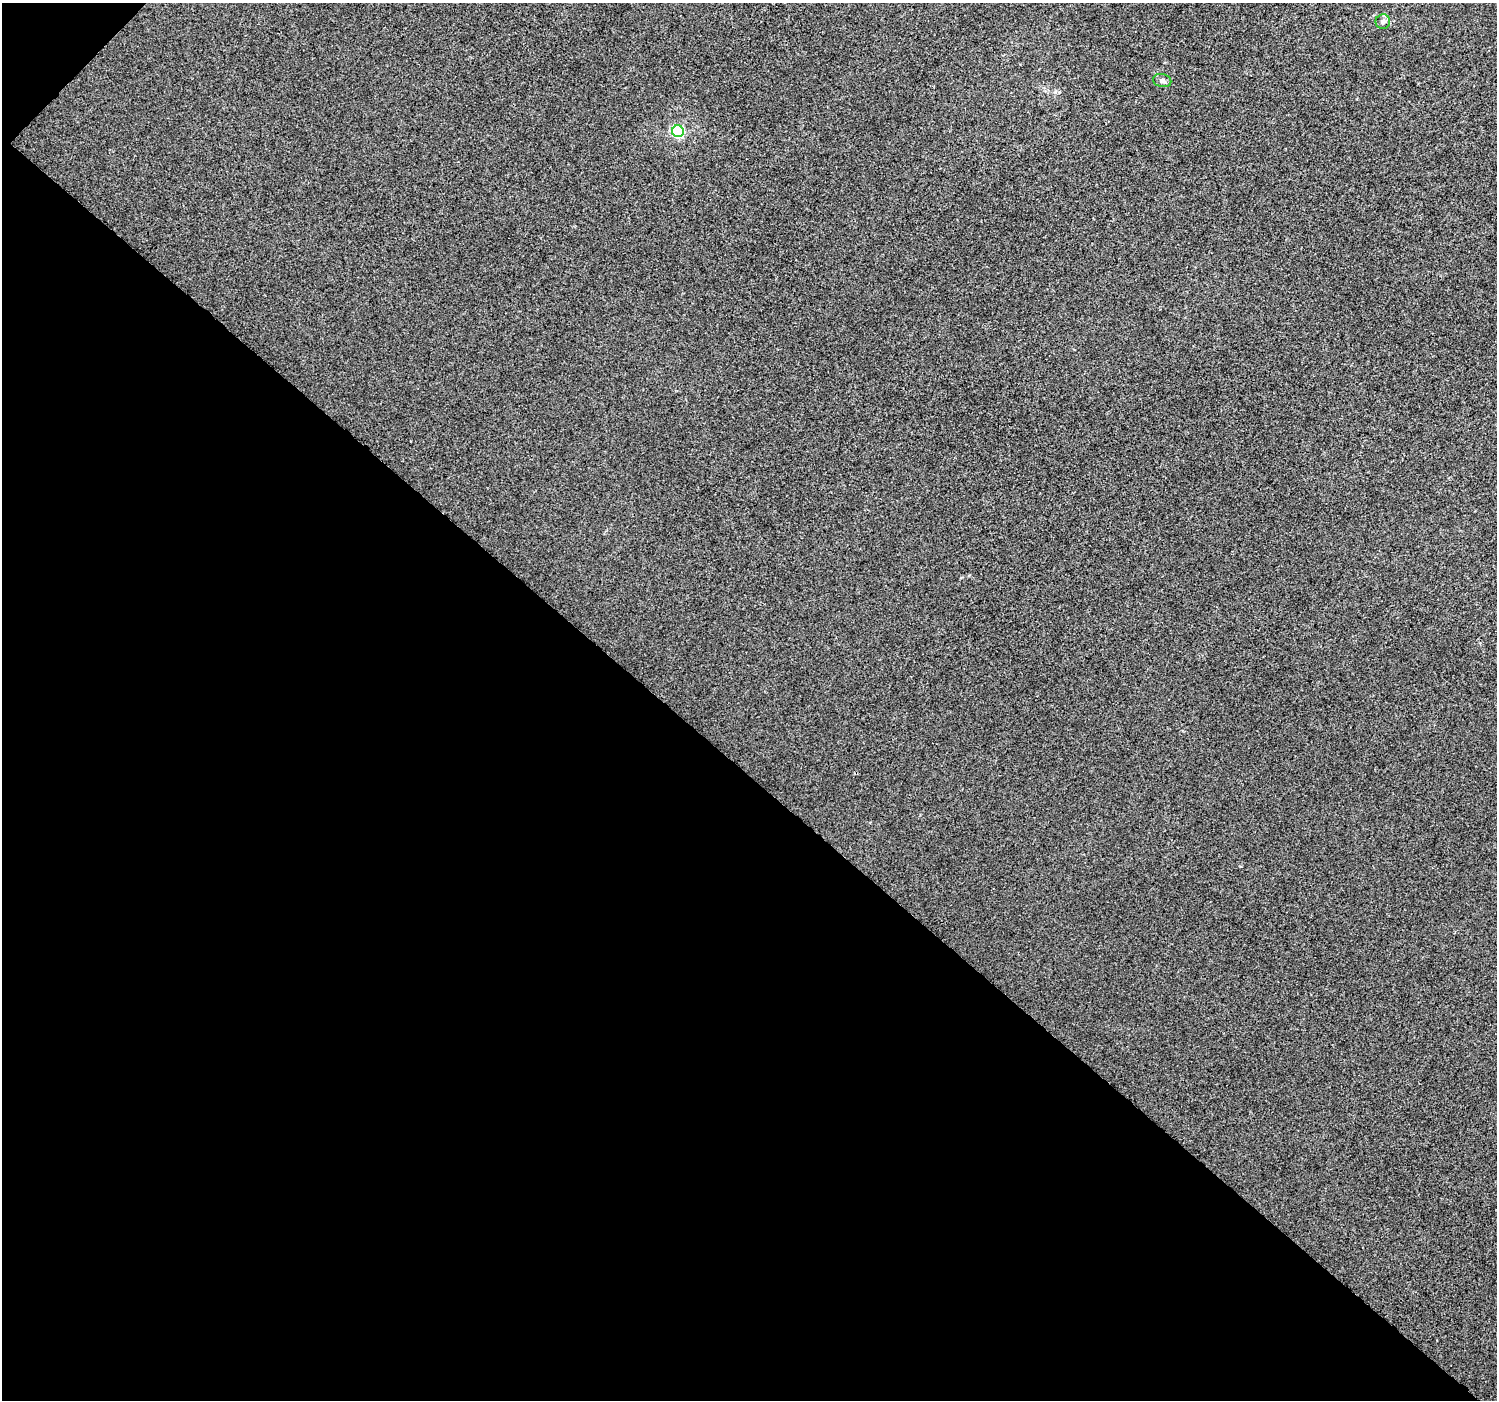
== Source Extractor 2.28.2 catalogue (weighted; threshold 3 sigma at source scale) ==
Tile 9 of 4 x 4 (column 1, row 3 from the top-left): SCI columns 48-1542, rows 1671-3068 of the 6066 x 6071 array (HDU 1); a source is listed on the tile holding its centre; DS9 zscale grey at full resolution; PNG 1499 x 1402 px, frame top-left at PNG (2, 3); each listed source drawn as its Kron ellipse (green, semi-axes under 4 px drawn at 4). Shown black and unused: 45% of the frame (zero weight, under 3 of 4 exposures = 5% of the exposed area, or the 3 px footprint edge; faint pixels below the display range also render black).
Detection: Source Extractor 2.28.2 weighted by HDU 2 'WHT'; one run over the whole footprint, this tile lists its part. Background -2.03e-04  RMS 0.0047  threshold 0.021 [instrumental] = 3 sigma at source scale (4.5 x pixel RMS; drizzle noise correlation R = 1.50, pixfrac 1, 0.0396/0.0396 arcsec/px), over >= 5 px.
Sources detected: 3; all 3 listed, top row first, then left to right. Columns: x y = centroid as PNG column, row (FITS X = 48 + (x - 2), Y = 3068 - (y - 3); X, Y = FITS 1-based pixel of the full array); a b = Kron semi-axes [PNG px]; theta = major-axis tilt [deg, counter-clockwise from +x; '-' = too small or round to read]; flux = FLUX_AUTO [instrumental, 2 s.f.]
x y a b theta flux
1383 22 7 7 - 1.4
1162 81 9 6 -12 1.8
678 131 6 6 - 54